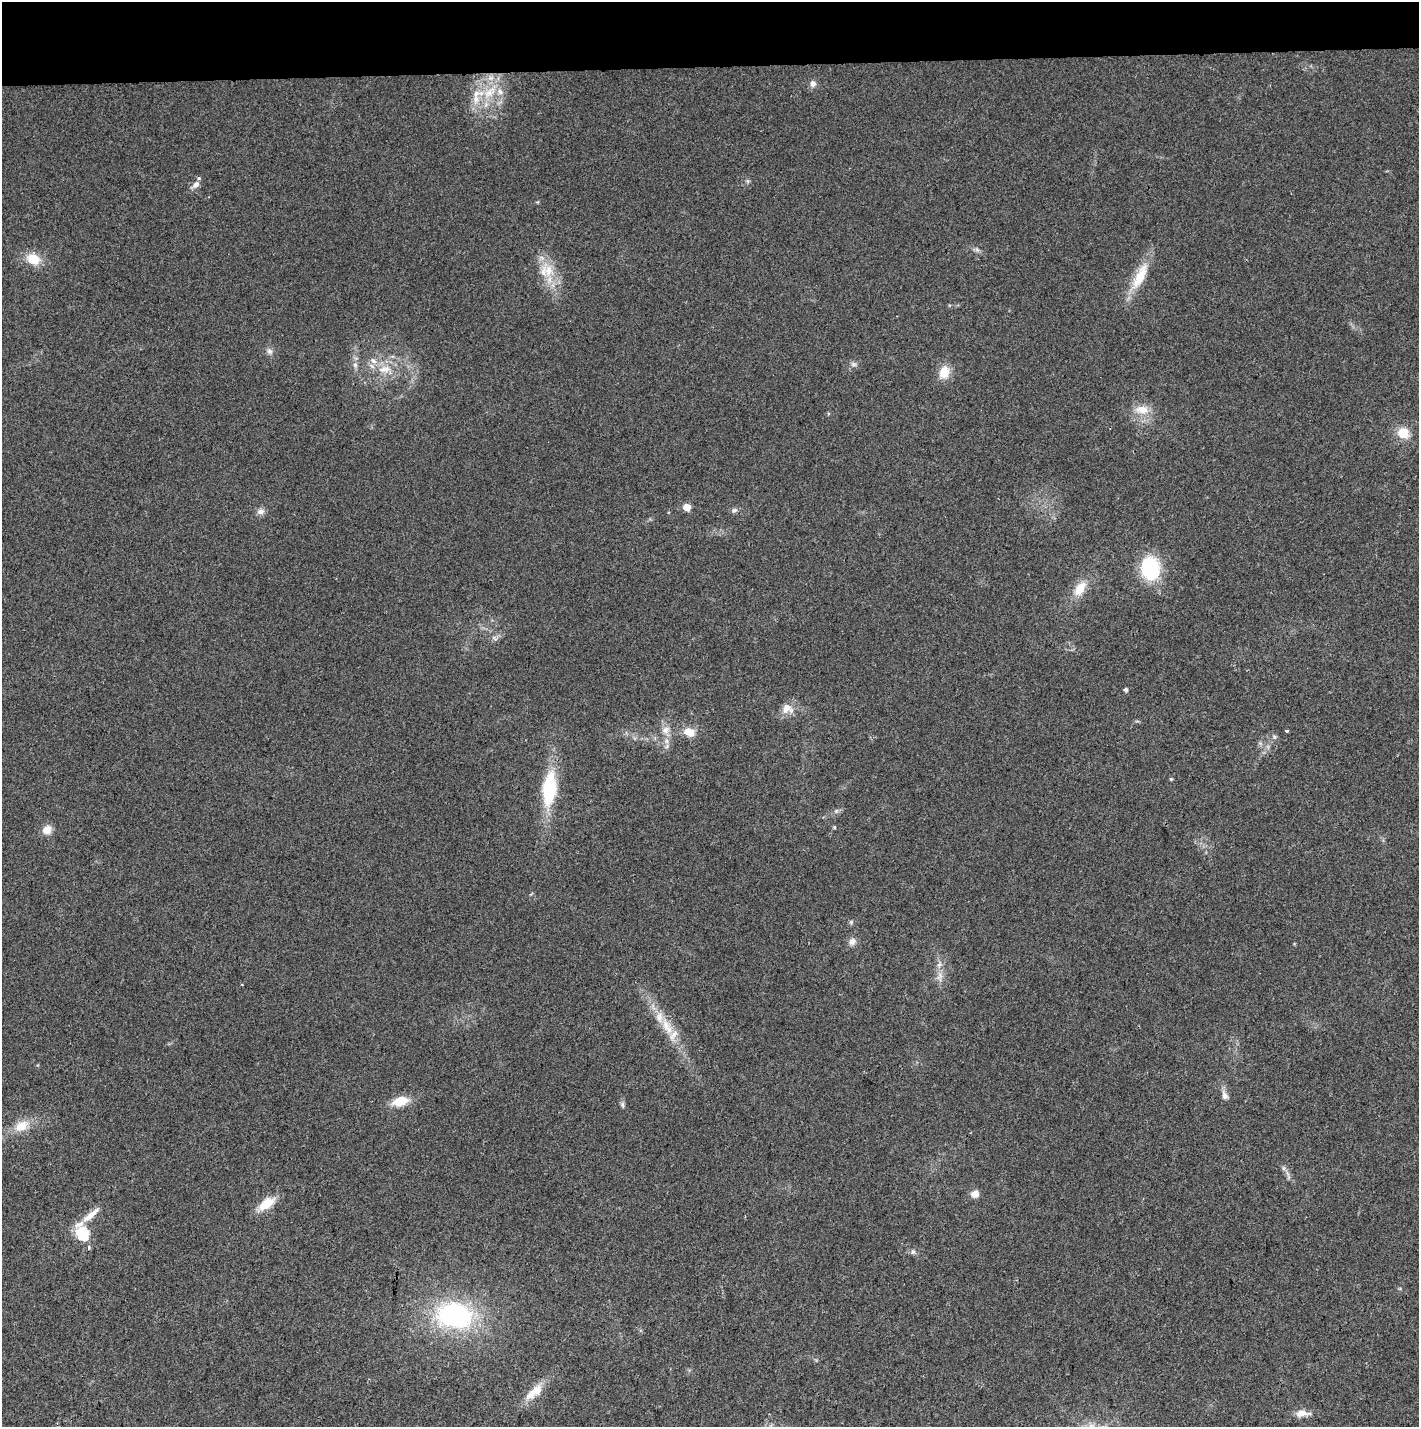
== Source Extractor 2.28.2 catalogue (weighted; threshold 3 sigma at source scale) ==
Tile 2 of 3 x 3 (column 2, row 1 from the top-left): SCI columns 1423-2839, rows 2967-4391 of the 4255 x 4507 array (HDU 1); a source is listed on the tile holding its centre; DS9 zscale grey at full resolution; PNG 1421 x 1429 px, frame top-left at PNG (2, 2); no overlay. Shown black and unused: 5% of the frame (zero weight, under 2 of 3 exposures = <1% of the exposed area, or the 3 px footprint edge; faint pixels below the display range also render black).
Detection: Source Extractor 2.28.2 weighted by HDU 2 'WHT'; one run over the whole footprint, this tile lists its part. Background 0.0524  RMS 0.0071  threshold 0.0318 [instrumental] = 3 sigma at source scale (4.5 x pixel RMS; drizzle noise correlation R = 1.50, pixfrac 1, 0.0396/0.0396 arcsec/px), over >= 5 px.
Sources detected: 54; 3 inside a brighter listed object's ellipse — not listed separately; the other 51 listed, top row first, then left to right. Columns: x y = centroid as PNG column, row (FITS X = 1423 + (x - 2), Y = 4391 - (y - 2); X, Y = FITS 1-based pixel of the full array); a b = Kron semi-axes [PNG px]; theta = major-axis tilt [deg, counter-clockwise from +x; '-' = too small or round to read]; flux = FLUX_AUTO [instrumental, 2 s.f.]
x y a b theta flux
813 84 9 8 - 3.4
489 92 24 13 41 21
196 184 12 7 41 4.2
977 250 7 4 -19 1.7
33 259 16 12 -24 15
548 271 22 14 -80 18
1140 276 40 12 63 21
270 351 9 7 -60 2.8
373 361 10 6 -36 3.6
853 364 8 6 -15 2.1
355 365 7 6 - 2.2
385 369 21 11 6 12
944 372 15 11 72 12
1142 410 21 12 -3 12
1403 433 12 10 -25 13
687 507 5 5 - 14
734 510 9 6 27 2
261 511 10 8 10 3.5
1150 569 18 14 -84 64
1080 588 21 11 55 13
494 638 10 3 -36 1.4
1126 689 4 4 - 1.5
787 709 16 13 -17 8.2
666 730 12 9 33 5.4
1287 731 3 3 - 1.8
689 732 11 8 -25 11
1274 737 7 4 72 1.2
667 741 7 4 -90 2.3
1171 779 4 4 - 0.7
549 788 32 13 84 50
836 811 6 5 - 1.5
47 830 11 10 - 6.9
851 922 7 4 46 1.1
852 941 10 9 - 4
939 964 11 5 62 3.1
940 975 9 6 -66 3.3
667 1026 29 11 -63 17
1225 1095 12 7 -69 3.9
400 1101 16 9 16 15
622 1104 8 5 -83 1.6
21 1126 20 13 29 12
1284 1168 7 4 90 1.4
975 1194 8 7 - 5.8
266 1204 20 10 34 16
91 1215 31 7 40 9.9
83 1233 7 6 - 85
89 1248 3 3 - 2.9
913 1252 7 5 -90 1.7
454 1315 42 29 -7 110
534 1392 29 12 39 14
1302 1413 18 8 1 6.9